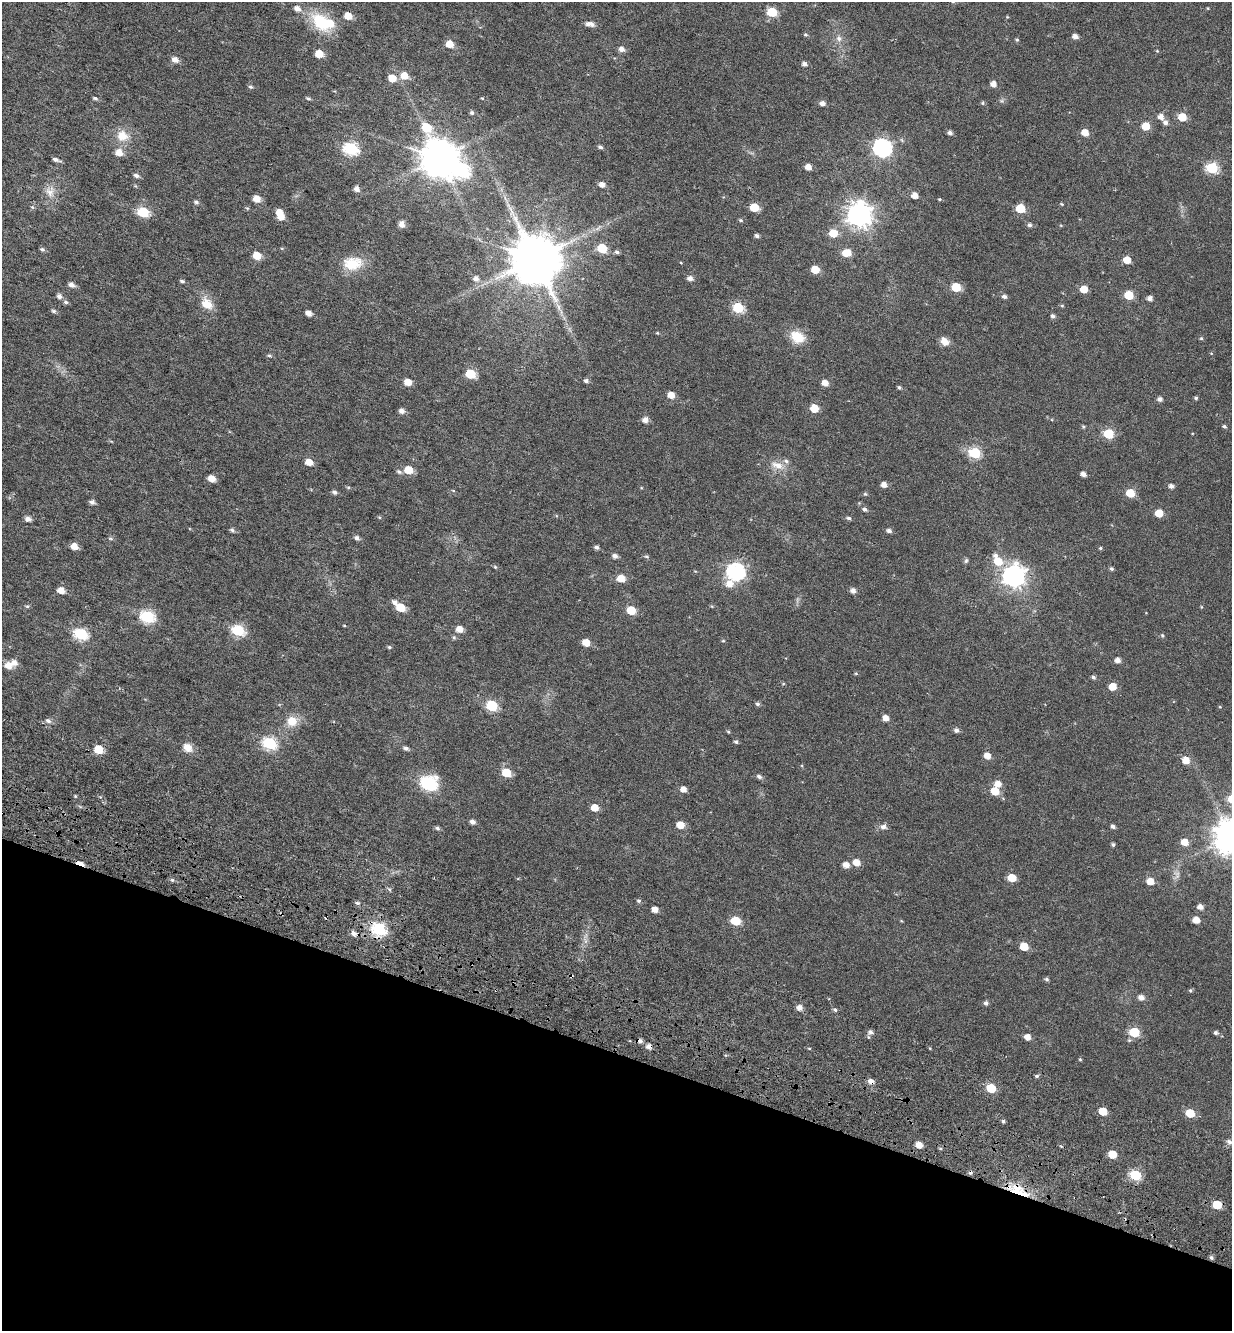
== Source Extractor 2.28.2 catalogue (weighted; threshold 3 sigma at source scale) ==
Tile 15 of 4 x 4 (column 3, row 4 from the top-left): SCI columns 2928-4157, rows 156-1484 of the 5792 x 5631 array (HDU 1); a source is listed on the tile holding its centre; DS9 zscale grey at full resolution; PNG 1234 x 1333 px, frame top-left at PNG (2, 2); no overlay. Shown black and unused: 21% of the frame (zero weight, under 4 of 7 exposures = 11% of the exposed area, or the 3 px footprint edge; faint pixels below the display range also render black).
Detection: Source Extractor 2.28.2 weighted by HDU 2 'WHT'; one run over the whole footprint, this tile lists its part. Background 0.0106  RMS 0.0051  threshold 0.0209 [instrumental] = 3 sigma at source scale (4.09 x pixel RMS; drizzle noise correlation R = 1.36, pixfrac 0.8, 0.0396/0.0396 arcsec/px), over >= 5 px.
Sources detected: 244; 3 inside a brighter object's white glare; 5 cosmic-ray / hot-pixel residue — not listed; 6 inside a brighter listed object's ellipse — not listed separately; the other 230 listed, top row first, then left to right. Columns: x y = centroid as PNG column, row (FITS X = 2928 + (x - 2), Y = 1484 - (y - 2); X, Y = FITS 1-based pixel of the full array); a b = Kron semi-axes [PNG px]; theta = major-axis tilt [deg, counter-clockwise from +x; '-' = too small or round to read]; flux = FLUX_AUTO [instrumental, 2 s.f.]
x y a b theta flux
297 8 7 6 - 2.6
772 12 6 5 - 20
348 16 6 5 - 6.2
320 22 26 16 -55 18
592 24 6 5 - 1.6
805 34 5 4 - 0.6
1075 36 5 4 - 2.2
839 39 9 7 -47 1.9
1017 40 5 5 - 0.61
449 44 5 5 - 6.5
621 49 6 5 - 2.4
319 54 5 5 - 7.5
175 60 6 5 - 2.9
804 64 5 5 - 1.6
404 76 7 6 - 5.2
392 78 6 5 - 6.4
993 84 5 5 - 2.8
251 87 6 5 - 0.82
95 98 6 4 -23 0.82
308 98 6 4 -22 0.74
482 98 5 3 - 0.34
822 103 6 5 - 2.1
982 103 5 5 - 0.59
472 113 5 5 - 0.9
1161 117 6 6 - 2.6
1182 117 6 5 - 9.5
1165 123 6 5 - 1.5
1146 126 5 5 - 8.6
426 127 11 6 -68 15
1085 132 6 5 - 5.1
950 133 5 5 - 1.5
122 136 15 13 -5 6.8
600 147 5 4 - 1
883 148 8 7 - 140
351 149 7 6 - 65
119 152 6 6 - 4.5
440 158 11 10 - 1200
56 160 8 4 -19 1.5
808 167 5 5 - 3.4
1212 168 6 6 - 40
136 176 7 5 -21 1.3
602 185 5 5 - 2.8
357 189 5 5 - 2.2
50 192 17 13 -85 4.8
915 195 5 5 - 3.8
257 199 6 5 - 5.5
939 199 4 4 - 0.39
196 202 6 5 - 0.98
1062 204 4 4 - 0.42
32 207 6 5 - 0.72
754 207 6 5 - 13
1020 208 6 5 - 15
143 212 6 5 - 30
279 212 6 5 - 5.1
859 215 8 8 - 390
741 220 6 4 -21 0.57
401 224 8 6 80 2.3
1029 225 5 5 - 1
833 233 6 6 - 8.5
757 236 4 4 - 1.2
602 248 6 5 - 18
42 249 6 5 - 0.94
617 252 6 4 -26 0.96
847 253 7 6 - 8.3
257 256 5 5 - 8.4
535 259 13 12 - 2700
1127 260 5 5 - 5.5
353 263 25 17 7 11
815 269 5 5 - 9.3
476 278 7 6 - 2
690 278 6 5 - 2.1
182 281 6 4 -25 0.81
71 285 7 5 -27 1.9
956 287 6 5 - 13
1084 289 5 5 - 7
1129 295 6 5 - 15
59 296 6 5 - 1.8
1004 296 5 5 - 1.3
1150 298 5 5 - 2
66 302 6 5 - 0.85
207 304 17 12 -41 6.3
1062 305 5 3 - 0.45
559 307 11 4 -79 1.8
738 308 6 5 - 30
54 311 6 5 - 0.83
309 313 5 4 - 3.1
1053 316 5 5 - 1.1
657 333 5 4 - 0.43
797 337 16 12 -29 8.9
1201 338 5 4 - 0.6
944 341 11 8 -51 3.5
269 355 6 4 -15 0.63
470 374 6 5 - 20
586 381 6 5 - 1.1
408 382 5 5 - 5.4
825 383 5 5 - 3.7
899 387 4 4 - 0.81
671 395 5 5 - 4.5
1196 398 4 4 - 0.75
1160 399 5 5 - 1.8
814 408 5 5 - 9.8
402 411 6 5 - 2.1
645 420 6 5 - 2.7
1083 426 6 4 -19 0.53
1224 426 5 4 - 0.79
1108 434 6 5 - 24
975 453 6 6 - 38
309 462 5 5 - 5.7
777 465 19 9 -20 4.7
408 470 6 5 - 9.9
399 472 7 6 - 0.98
1083 474 5 4 - 2.1
211 478 6 5 - 4.4
884 485 5 5 - 2.7
1171 486 5 5 - 1.7
348 487 6 4 -18 0.49
453 490 5 3 - 0.36
334 492 6 5 - 1.2
1130 493 6 5 - 10
865 494 5 5 - 0.57
92 502 6 5 - 1.5
864 509 5 5 - 1
1159 513 5 5 - 8.5
849 518 6 4 -3 0.89
28 519 6 5 - 2.3
232 530 6 5 - 1.1
889 531 6 5 - 1.3
111 538 7 3 -9 0.64
357 538 6 5 - 1.4
74 546 6 5 - 4.3
597 547 6 4 -15 1.2
1100 548 4 4 - 0.55
615 556 5 4 - 1.9
647 556 6 5 - 0.73
966 561 7 5 63 0.74
998 561 10 7 -60 9.7
495 567 5 4 - 0.56
1111 568 5 4 - 0.85
736 572 7 7 - 140
1014 576 8 8 - 290
621 578 6 5 - 6.8
729 584 8 7 - 4.1
61 590 5 5 - 4.6
853 591 6 5 - 1.9
394 602 7 6 - 1.9
27 606 6 5 - 0.62
401 607 6 5 - 12
631 610 6 5 - 12
148 617 7 6 - 59
459 629 5 5 - 4.4
238 630 6 6 - 44
81 634 7 6 - 46
1162 635 5 5 - 0.59
454 637 6 5 - 0.68
723 641 5 3 - 0.41
586 642 5 5 - 5.8
389 647 5 4 - 0.61
1117 660 5 5 - 2.4
8 666 8 7 - 3.8
856 673 5 3 - 0.44
1093 677 5 4 - 1
1112 686 5 5 - 6.3
757 704 5 5 - 0.95
492 706 6 5 - 35
1220 707 4 3 - 0.32
885 718 5 4 - 3.5
48 721 8 6 -18 1.5
292 721 14 13 - 6.4
956 730 5 5 - 1.5
728 731 5 4 - 0.51
736 742 5 4 - 0.89
270 743 7 6 - 54
188 747 12 9 -45 3.9
406 748 6 4 -13 1.3
98 749 5 5 - 11
987 756 6 5 - 4
1186 760 6 6 - 5
506 773 6 5 - 13
759 777 6 5 - 1.3
429 783 15 12 -26 22
998 784 6 6 - 3.6
683 789 5 5 - 3
995 791 6 6 - 9.2
595 808 5 5 - 6
472 822 6 4 -26 1.9
680 825 6 5 - 6.5
1113 826 5 4 - 1.2
883 827 8 6 -1 1.9
437 828 6 5 - 1
1231 836 10 10 - 850
1184 842 6 5 - 5.3
1113 845 4 4 - 0.83
856 862 6 5 - 4.9
80 863 8 4 -22 5
846 865 6 5 - 3.2
1012 878 6 5 - 8.7
172 880 5 3 - 0.52
1150 881 6 5 - 5.4
639 901 6 5 - 0.86
358 903 7 4 -25 0.94
1200 907 5 5 - 2.7
655 910 5 4 - 3.2
1196 920 5 5 - 4.7
735 921 6 5 - 17
379 929 7 6 - 65
353 933 6 5 - 2.2
1024 946 6 5 - 9.1
1046 979 6 4 -16 0.8
1190 990 5 4 - 0.6
1141 997 6 5 - 2.5
986 1003 5 4 - 1.2
799 1008 6 5 - 2.7
835 1010 5 4 - 0.86
870 1032 7 7 - 1.7
1134 1032 6 5 - 22
1216 1033 5 5 - 0.94
1027 1037 5 5 - 3.2
1080 1059 4 3 - 0.49
1037 1076 5 4 - 0.74
991 1088 6 5 - 16
1103 1111 5 5 - 8.7
1190 1113 6 5 - 12
1003 1121 4 4 - 0.77
1229 1142 6 5 - 1.4
919 1145 5 5 - 4.6
1112 1154 5 5 - 9.8
1135 1175 6 5 - 31
1017 1188 21 11 -21 9.5
1217 1205 6 5 - 13
1211 1257 6 4 -58 0.95
Overlapping masked pixels (flux is a lower limit): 3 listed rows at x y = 80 863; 379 929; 1017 1188
Isophote crosses this tile's border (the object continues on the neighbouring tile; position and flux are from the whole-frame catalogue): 1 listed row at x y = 1231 836